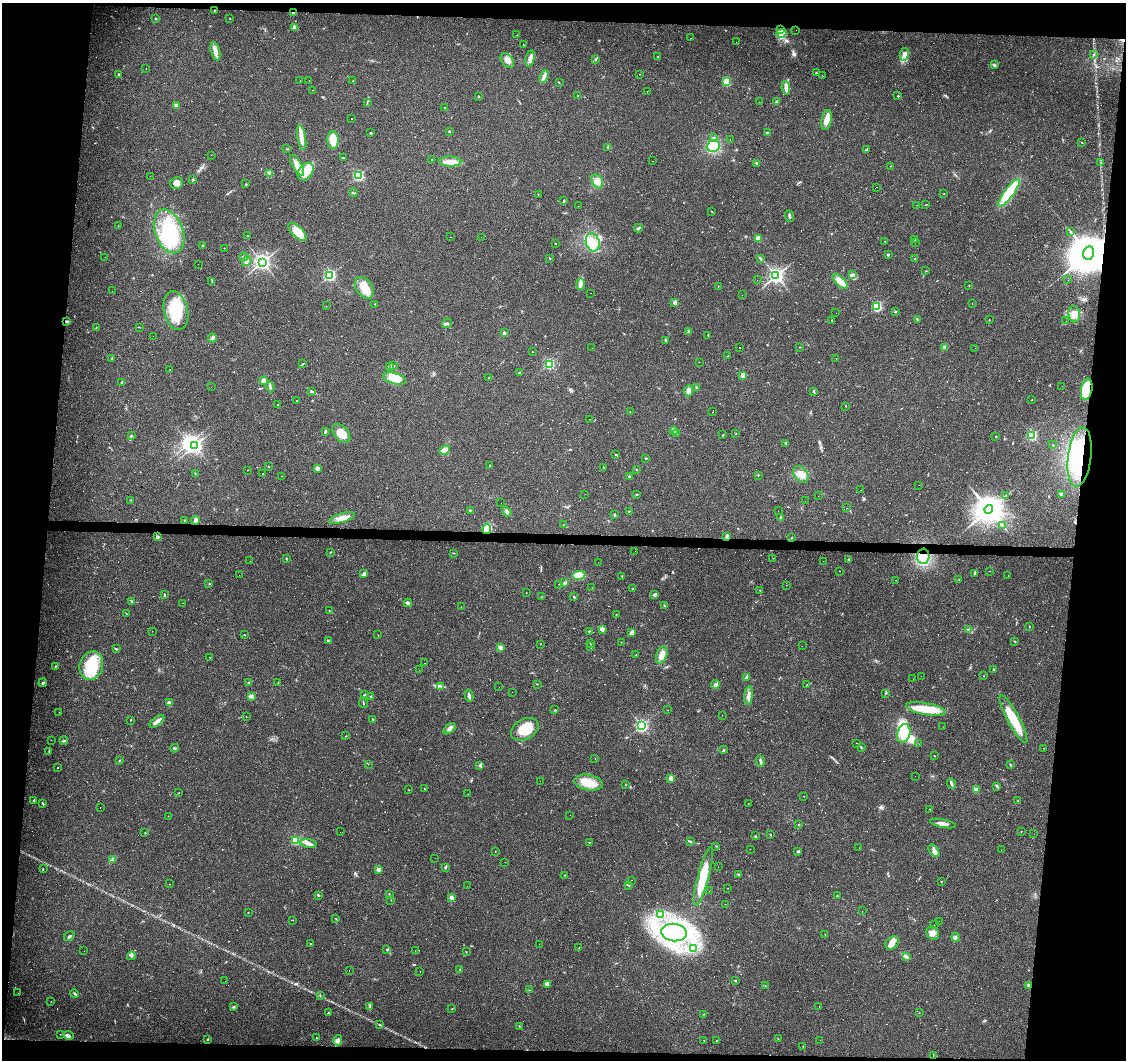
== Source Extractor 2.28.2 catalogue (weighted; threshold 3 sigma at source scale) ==
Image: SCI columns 5-4497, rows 281-4509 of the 4497 x 4734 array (HDU 1 of 3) = the unmasked area's bounding box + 8 px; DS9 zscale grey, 4 x 4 block average (1 PNG px = mean of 4 x 4 image px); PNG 1128 x 1062 px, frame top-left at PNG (2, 3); each listed source drawn as its Kron ellipse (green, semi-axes under 4 px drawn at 4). Shown black and unused: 12% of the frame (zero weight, under 2 of 3 exposures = <1% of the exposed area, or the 3 px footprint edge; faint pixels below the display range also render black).
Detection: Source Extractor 2.28.2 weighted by HDU 2 'WHT'. Background 0.0299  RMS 0.0048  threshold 0.0214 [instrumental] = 3 sigma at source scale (4.5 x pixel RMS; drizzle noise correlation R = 1.50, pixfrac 1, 0.0396/0.0396 arcsec/px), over >= 5 px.
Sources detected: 728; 9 too faint to see at this stretch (4 x 4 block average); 4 inside a brighter object's white glare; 210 cosmic-ray / hot-pixel residue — neither listed nor drawn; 6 coinciding with a brighter row at this scale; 22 inside a brighter listed object's ellipse — not listed separately; the other 477 listed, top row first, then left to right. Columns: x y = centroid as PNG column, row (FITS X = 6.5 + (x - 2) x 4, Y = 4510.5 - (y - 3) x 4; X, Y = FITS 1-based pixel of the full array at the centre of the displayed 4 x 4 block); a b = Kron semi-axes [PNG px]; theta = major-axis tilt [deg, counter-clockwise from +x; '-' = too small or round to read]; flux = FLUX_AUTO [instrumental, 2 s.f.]
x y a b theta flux
214 11 2 2 - 1.7
293 13 2 2 - 5.8
230 18 2 2 - 0.92
155 19 2 2 - 2
295 27 4 4 - 9.7
781 29 3 3 - 5.2
796 30 2 2 - 0.44
781 33 5 4 - 11
517 35 2 2 - 1.6
690 38 2 2 - 0.63
736 42 2 2 - 0.44
524 45 2 2 - 2.1
215 51 9 4 -74 16
904 54 6 4 79 14
1093 54 2 2 - 1.7
658 56 2 2 - 1.1
530 58 8 3 78 14
595 59 2 2 - 3
507 60 8 5 -53 20
994 65 2 2 - 17
146 68 2 2 - 0.83
816 73 2 2 - 2.2
119 74 2 2 - 2.7
640 74 2 2 - 0.64
822 75 2 2 - 0.89
544 77 7 3 71 11
300 80 2 2 - 0.44
309 81 2 2 - 0.39
353 81 2 2 - 1.2
727 82 2 2 - 180
559 83 3 2 - 1.4
786 88 7 3 -84 13
312 90 2 2 - 7.7
647 91 2 2 - 0.74
478 96 2 2 - 2.7
578 96 3 2 - 1.5
898 96 2 2 - 4.6
777 101 3 2 - 2.5
759 102 2 2 - 6.7
367 103 2 2 - 0.77
176 105 2 2 - 38
445 108 2 2 - 1.1
352 119 2 2 - 2
826 120 10 5 79 26
449 131 2 2 - 5.2
371 133 2 2 - 2.8
767 133 2 2 - 12
302 137 12 3 -80 28
713 138 2 2 - 2.3
730 139 2 2 - 1.3
333 140 9 5 -86 46
1082 142 3 2 - 1.3
713 146 7 5 16 92
608 147 3 2 - 2.7
287 149 2 2 - 1.3
866 149 3 2 - 2.4
211 155 2 2 - 0.33
344 157 2 2 - 0.84
432 160 2 2 - 1.8
652 161 2 2 - 0.94
450 162 11 5 -2 26
757 163 4 2 - 2.9
1100 163 2 2 - 1
297 165 12 4 -60 23
890 166 2 2 - 0.53
306 172 9 7 55 50
269 173 2 2 - 1.2
150 176 2 2 - 0.36
358 176 2 2 - 350
193 180 4 2 - 2.7
597 181 7 5 -59 19
177 183 6 5 - 16
246 184 2 2 - 2.6
877 187 2 2 - 0.54
353 193 4 2 - 2.3
1009 193 17 4 53 170
944 194 2 2 - 0.79
538 195 2 2 - 0.76
564 201 2 2 - 2.9
917 205 2 2 - 0.61
926 205 2 2 - 0.78
578 206 2 2 - 0.37
711 211 3 2 - 1.2
790 216 6 2 -67 3.9
118 226 2 2 - 0.74
638 228 4 2 - 4.3
169 231 23 14 -70 190
298 232 12 5 -45 55
1071 232 2 2 - 1.4
248 235 2 2 - 0.81
451 237 2 2 - 0.68
481 237 2 2 - 0.32
758 238 2 2 - 57
915 239 2 2 - 0.97
885 241 2 2 - 1.3
593 242 9 7 -74 34
915 242 2 2 - 0.84
555 243 2 2 - 1.1
203 245 3 2 - 3.8
224 248 2 2 - 0.72
1088 253 7 5 77 14000
888 255 3 2 - 3.4
105 257 2 2 - 2.1
244 257 4 2 - 4.3
550 258 2 2 - 1.9
760 259 4 2 - 2.3
915 259 2 2 - 1.3
247 261 5 3 - 7.2
262 262 3 3 - 1200
198 264 2 2 - 1
926 271 2 2 - 0.8
852 274 4 2 - 4
330 275 2 2 - 450
776 276 2 2 - 1100
757 280 2 2 - 0.4
1068 280 2 2 - 0.3
212 281 2 2 - 1.6
840 281 10 4 -44 27
581 284 5 4 - 10
969 285 2 2 - 0.71
718 286 2 2 - 0.93
364 288 12 8 -56 47
112 291 2 2 - 0.76
591 293 2 2 - 0.83
742 295 2 2 - 2.9
675 302 2 2 - 38
375 304 2 2 - 1
972 304 2 2 - 0.36
326 306 2 2 - 0.53
877 306 2 2 - 300
176 311 20 12 -77 120
895 312 3 2 - 1.9
836 313 2 2 - 0.3
1074 314 8 6 -84 27
917 319 3 2 - 2.7
832 320 2 2 - 3.3
989 320 2 2 - 1.5
67 321 3 2 - 4.5
1066 321 2 2 - 4.1
447 323 5 2 - 4
139 327 2 2 - 1
96 328 2 2 - 0.91
689 331 4 2 - 5.3
504 333 3 2 - 4.1
708 335 2 2 - 1
153 336 2 2 - 0.57
212 338 4 3 - 7.6
666 340 3 2 - 2.4
740 347 2 2 - 0.73
800 347 2 2 - 1.3
945 347 2 2 - 2.3
592 348 2 2 - 0.39
975 348 2 2 - 0.56
532 352 2 2 - 1.1
728 356 2 2 - 0.86
836 358 2 2 - 0.87
112 359 4 2 - 3.7
699 362 2 2 - 0.51
303 364 2 2 - 1.2
549 364 2 2 - 300
390 366 3 3 - 8.5
394 366 3 2 - 2.8
170 369 2 2 - 1.9
520 373 2 2 - 1.7
743 375 2 2 - 53
489 378 2 2 - 1.8
394 379 11 5 -15 76
264 380 2 2 - 43
122 383 3 2 - 4.4
1062 386 2 2 - 0.94
211 387 2 2 - 0.45
270 387 5 2 - 6.8
697 388 3 2 - 7.1
1087 389 11 5 79 120
312 391 4 2 - 4.3
688 391 5 4 - 12
814 391 4 2 - 2.8
1032 400 2 2 - 0.59
297 401 2 2 - 0.82
278 405 2 2 - 2
846 406 2 2 - 1
630 412 2 2 - 0.91
713 412 2 2 - 0.77
590 419 2 2 - 0.34
674 431 4 2 - 3.6
325 432 3 2 - 4.6
341 433 11 6 -50 41
677 433 2 2 - 1.3
736 434 2 2 - 0.98
131 435 3 2 - 3.3
723 435 2 2 - 2
1031 435 2 2 - 320
996 436 2 2 - 1.6
786 443 3 2 - 3.1
1053 445 2 2 - 1
194 446 3 2 - 890
445 450 5 2 - 8.3
615 454 2 2 - 1
1080 457 30 11 83 190
646 458 2 2 - 2.1
490 465 2 2 - 1
269 466 2 2 - 1.3
604 467 2 2 - 1.1
317 468 2 2 - 34
248 470 2 2 - 0.45
636 470 2 2 - 1.4
195 473 2 2 - 1.2
263 473 2 2 - 17
801 474 9 6 -49 22
758 475 2 2 - 2.2
282 476 2 2 - 0.58
629 476 3 2 - 2.7
919 485 2 2 - 0.92
861 490 2 2 - 4
585 494 2 2 - 0.43
637 494 2 2 - 1.9
1061 494 2 2 - 31
818 496 2 2 - 0.53
1005 496 2 2 - 1.3
130 500 2 2 - 1.3
805 501 2 2 - 0.66
501 503 2 2 - 0.52
846 508 2 2 - 0.43
989 509 4 4 - 5200
470 511 2 2 - 1.5
629 511 2 2 - 2
778 511 2 2 - 0.55
507 512 5 3 - 5.5
615 515 3 2 - 2.9
342 518 13 4 16 25
780 518 3 2 - 5.2
195 520 4 3 - 12
184 521 2 2 - 1.3
563 524 2 2 - 0.71
1002 526 3 2 - 1.6
487 529 5 4 - 63
727 536 2 2 - 24
157 537 2 2 - 35
791 537 2 2 - 1.8
635 551 2 2 - 0.49
330 552 2 2 - 1.2
453 553 3 2 - 1.4
923 556 7 6 - 200
286 558 2 2 - 1.5
773 558 2 2 - 0.4
849 560 3 2 - 2.7
250 561 2 2 - 2.5
823 561 2 2 - 0.47
598 562 2 2 - 0.8
839 571 2 2 - 0.8
989 571 2 2 - 0.64
364 573 3 3 - 5.7
975 573 4 2 - 3
239 575 2 2 - 0.46
579 575 6 4 8 53
622 576 3 2 - 2.1
1008 576 2 2 - 1.5
959 579 2 2 - 1.1
895 580 2 2 - 0.98
564 583 3 2 - 1.9
209 584 2 2 - 1.2
559 584 2 2 - 1.1
787 585 2 2 - 0.74
592 588 2 2 - 0.73
633 589 3 2 - 1.7
760 590 2 2 - 1
526 593 2 2 - 0.65
164 595 3 2 - 3.5
655 595 4 3 - 5.9
542 597 2 2 - 1.4
574 597 2 2 - 2.9
131 601 2 2 - 1.6
182 603 2 2 - 0.62
408 603 4 2 - 7
664 606 3 2 - 1.5
461 607 2 2 - 0.58
329 611 3 2 - 1.5
126 613 2 2 - 1
616 614 2 2 - 1.1
1029 627 2 2 - 1.7
602 629 2 2 - 35
968 629 3 2 - 1.7
152 631 2 2 - 0.54
589 631 2 2 - 2.2
632 632 4 3 - 8
244 635 3 2 - 1.4
378 635 2 2 - 0.88
328 641 4 2 - 2.7
1015 641 2 2 - 1.4
621 642 2 2 - 1
590 643 2 2 - 0.68
540 644 2 2 - 0.72
591 646 3 2 - 2
802 646 2 2 - 0.42
500 647 2 2 - 36
116 649 3 2 - 2.3
636 655 2 2 - 0.63
662 655 9 5 70 22
210 658 2 2 - 0.79
425 663 2 2 - 0.63
55 666 3 2 - 1.8
91 666 15 11 73 130
993 669 2 2 - 2.5
419 670 2 2 - 0.83
921 676 2 2 - 1.3
984 676 2 2 - 0.89
746 677 4 2 - 6.2
913 679 2 2 - 0.57
43 683 4 2 - 3.8
248 683 2 2 - 1.9
278 683 2 2 - 1.3
537 684 2 2 - 1
715 685 4 3 - 8.5
806 685 2 2 - 0.49
441 686 3 2 - 3.5
499 687 2 2 - 0.82
512 692 2 2 - 0.46
885 693 2 2 - 1.3
364 695 2 2 - 1.6
251 696 4 2 - 4
469 696 6 2 -75 8.9
749 696 9 3 84 12
371 697 2 2 - 4.6
169 703 3 3 - 6.1
363 703 5 2 - 2.5
926 709 20 6 -10 73
555 710 2 2 - 2
668 710 2 2 - 1.1
59 712 2 2 - 0.77
722 715 2 2 - 0.51
246 716 2 2 - 0.61
373 719 2 2 - 1.5
1013 719 27 6 -62 91
131 720 2 2 - 1.4
157 721 9 2 39 16
641 726 2 2 - 510
943 727 2 2 - 0.4
450 729 7 3 42 12
525 729 15 10 28 71
904 733 9 6 74 96
346 736 2 2 - 1.2
51 740 2 2 - 0.46
64 741 4 2 - 3.1
857 743 2 2 - 1.2
919 744 2 2 - 0.43
861 747 3 2 - 2.3
175 748 4 2 - 4.7
1043 748 2 2 - 0.46
723 750 3 2 - 4
49 751 2 2 - 1.9
934 756 2 2 - 0.81
595 758 2 2 - 0.89
119 761 2 2 - 1.8
760 761 6 3 -83 5.8
368 764 2 2 - 0.46
1010 765 3 2 - 2
480 766 3 2 - 2.6
58 768 2 2 - 1.9
915 776 2 2 - 0.36
671 778 2 2 - 49
540 781 2 2 - 0.3
588 783 14 7 -9 43
951 783 5 2 - 5.1
625 784 2 2 - 0.81
997 786 4 2 - 4.5
425 789 2 2 - 1.2
409 790 2 2 - 0.85
976 790 2 2 - 57
179 793 2 2 - 0.67
468 794 2 2 - 0.49
803 796 2 2 - 1.1
34 800 2 2 - 12
1018 801 3 2 - 2.3
43 803 3 2 - 3.6
748 803 2 2 - 0.52
100 807 2 2 - 1.2
930 809 2 2 - 1.8
570 815 2 2 - 0.52
168 816 2 2 - 0.95
943 824 13 3 -11 14
799 825 3 2 - 1.2
1021 831 2 2 - 0.71
340 832 2 2 - 0.33
145 833 2 2 - 1.6
1034 834 2 2 - 0.5
770 835 2 2 - 2
756 836 2 2 - 1.1
295 840 2 2 - 200
690 841 4 2 - 2.9
589 842 2 2 - 2.5
308 843 8 3 -8 10
716 846 2 2 - 0.76
859 848 2 2 - 0.37
750 849 2 2 - 0.46
1001 850 2 2 - 1.1
495 851 2 2 - 0.89
934 851 7 4 -52 11
798 852 3 2 - 3.6
435 858 2 2 - 0.76
112 860 4 4 - 6
505 862 2 2 - 0.38
446 867 3 2 - 2.5
718 867 2 2 - 0.43
43 868 2 2 - 0.8
379 869 2 2 - 51
738 874 2 2 - 2.1
565 875 2 2 - 0.99
703 877 30 5 75 88
632 880 2 2 - 0.32
941 882 2 2 - 1.3
169 884 2 2 - 0.78
629 885 3 2 - 3.2
467 886 2 2 - 0.35
728 888 2 2 - 0.72
709 891 2 2 - 2
389 894 2 2 - 0.84
318 895 3 2 - 3.2
837 896 2 2 - 2.7
451 897 2 2 - 39
391 900 2 2 - 0.95
725 904 2 2 - 0.54
862 911 2 2 - 0.54
248 913 2 2 - 0.84
660 914 4 2 - 4.8
336 918 2 2 - 1.4
292 920 2 2 - 4.8
939 921 2 2 - 0.41
934 925 2 2 - 1.8
674 933 13 8 -7 610
933 933 7 6 - 14
825 935 2 2 - 0.89
69 936 6 2 37 4
956 937 4 3 - 6.4
892 943 7 5 43 19
311 944 2 2 - 2
539 944 2 2 - 1.2
579 948 2 2 - 2.1
693 948 3 3 - 4.7
387 950 3 2 - 2.8
415 950 2 2 - 0.56
84 951 2 2 - 0.37
466 952 2 2 - 1.2
131 956 5 3 - 5.7
906 957 3 2 - 3
460 969 2 2 - 1.6
349 970 2 2 - 0.4
420 971 2 2 - 0.68
225 981 2 2 - 0.62
735 981 2 2 - 2.2
547 984 3 2 - 3.8
1028 985 4 2 - 5.7
765 986 2 2 - 1.1
529 990 2 2 - 0.96
18 993 2 2 - 0.72
75 994 4 2 - 3.8
320 996 2 2 - 1.1
51 1002 2 2 - 0.81
369 1006 3 2 - 2.5
234 1007 2 2 - 6.3
819 1007 2 2 - 0.4
452 1009 2 2 - 1.3
328 1013 2 2 - 1.1
919 1013 2 2 - 0.73
704 1014 2 2 - 0.81
380 1025 2 2 - 1.4
519 1026 2 2 - 1.6
60 1034 2 2 - 0.73
69 1035 5 3 - 6.2
316 1038 2 2 - 1.4
778 1039 2 2 - 1.1
208 1040 2 2 - 2.4
338 1040 5 4 - 11
704 1040 2 2 - 2
716 1040 2 2 - 1.2
820 1040 2 2 - 0.71
803 1047 3 2 - 1.9
933 1055 2 2 - 0.84
Overlapping masked pixels (flux is a lower limit): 7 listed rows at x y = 293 13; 1088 253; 67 321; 1087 389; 1080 457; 487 529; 923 556
Diffuse or blended objects may show on this block-average render without a row.